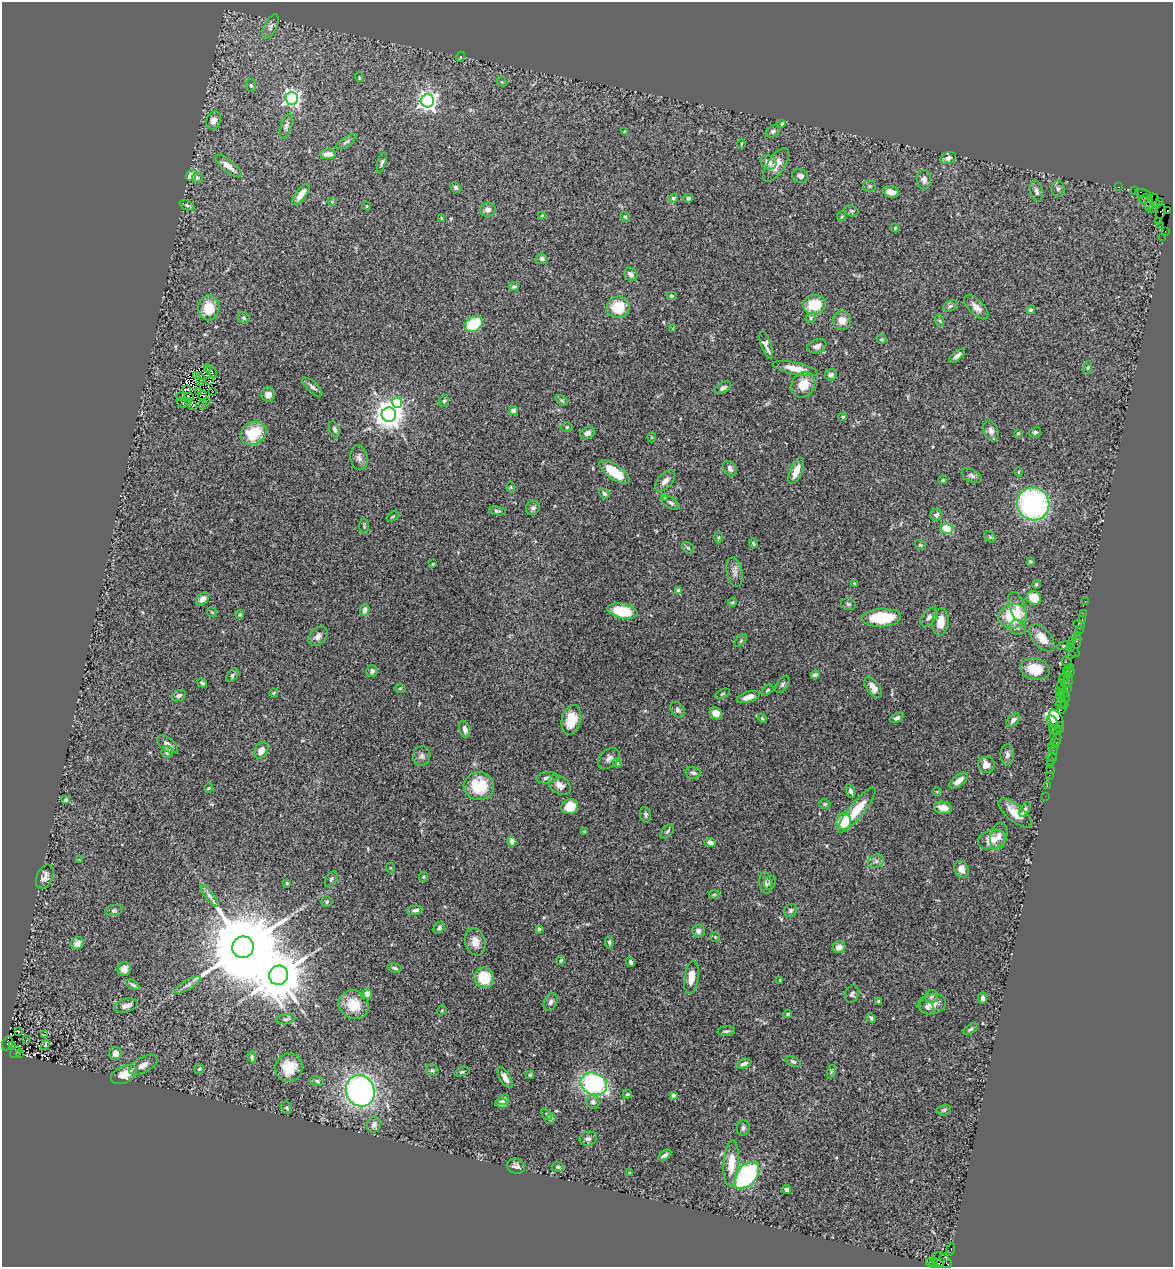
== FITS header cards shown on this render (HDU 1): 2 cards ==
NAXIS1  =                 1171
NAXIS2  =                 1265

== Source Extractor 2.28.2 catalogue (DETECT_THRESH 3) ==
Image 1171 x 1265 px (HDU 1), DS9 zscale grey, 1 PNG px = 1 image px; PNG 1175 x 1269 px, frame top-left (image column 1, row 1265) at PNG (2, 2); each listed source drawn as its Kron ellipse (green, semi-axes under 4 px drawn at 4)
Background 1.32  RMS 0.049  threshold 0.148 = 3 sigma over >= 5 px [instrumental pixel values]
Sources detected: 360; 4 with non-positive FLUX_AUTO (blend fragments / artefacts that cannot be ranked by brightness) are neither listed nor drawn; the other 356 listed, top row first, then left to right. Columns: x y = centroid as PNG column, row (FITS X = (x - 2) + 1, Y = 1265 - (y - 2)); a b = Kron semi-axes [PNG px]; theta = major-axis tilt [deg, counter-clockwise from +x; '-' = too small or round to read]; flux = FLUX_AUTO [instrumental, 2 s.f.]
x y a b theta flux
270 27 13 6 63 13
460 57 5 3 - 2.6
359 77 5 3 - 2.7
502 82 5 4 - 3.4
251 86 6 5 - 6.1
292 98 6 6 - 1100
427 101 6 6 - 1600
213 120 9 7 68 22
782 124 4 3 - 4.6
286 126 13 5 72 11
625 131 4 3 - 4.6
773 131 7 5 29 7.8
346 142 12 4 33 9.2
741 144 5 3 - 3
328 154 8 5 2 24
948 158 8 5 21 14
382 162 10 4 73 6.4
768 162 8 6 -35 20
776 165 19 8 56 37
228 166 16 6 -38 30
191 175 6 4 49 35
800 176 8 6 -15 14
197 178 5 5 - 6.7
924 180 9 7 -84 15
869 186 6 5 - 5.6
455 187 5 4 - 5.9
1119 187 3 2 - 39
1058 189 8 6 -87 7.7
1134 190 2 2 - 34
1036 191 11 6 -78 13
891 192 8 5 -17 28
1143 193 8 4 -12 170
301 194 12 5 53 34
673 198 5 4 - 5.8
688 198 5 4 - 6.2
1144 199 5 3 - 1100
1155 201 7 3 -81 460
1159 201 3 3 - 180
332 202 4 4 - 3.6
1149 203 8 4 86 920
187 205 8 4 -22 6.2
367 206 4 3 - 2.2
1152 208 2 2 - 30
488 210 8 7 - 14
1167 210 3 3 - 110
851 211 7 5 -19 5.7
1161 212 7 4 74 1200
542 215 4 3 - 2.4
842 216 5 3 - 3.3
625 217 5 4 - 4.4
441 218 4 2 - 2.5
1158 221 3 2 - 74
1161 225 3 2 - 53
895 228 4 4 - 3.3
1165 231 3 2 - 120
1163 237 2 2 - 19
541 259 6 5 - 11
631 274 7 6 - 14
514 287 5 4 - 6.5
672 296 5 4 - 4.7
814 305 11 9 9 94
950 306 8 5 27 7.5
618 307 11 10 - 89
976 307 15 7 -44 23
209 308 12 10 -90 75
1030 310 4 4 - 6.4
244 318 6 5 - 6.7
811 318 6 4 50 5.7
842 320 9 9 - 33
940 321 6 4 -71 5
474 324 10 7 35 130
673 329 4 4 - 2.9
881 339 5 3 - 4.3
766 345 14 5 -71 16
817 346 10 7 21 15
957 356 9 4 41 14
1088 368 6 3 81 3.8
207 369 3 2 - 2.8
796 369 23 6 -12 51
211 371 7 2 -55 2.5
831 375 6 5 - 10
197 376 3 2 - 1.8
201 378 5 2 - 4.4
210 380 2 2 - 2.8
201 383 2 2 - 4.4
803 385 13 11 58 55
312 387 12 5 -43 11
723 388 9 5 28 9
187 389 4 2 - 1.7
199 392 3 2 - 2.9
212 392 2 2 - 3.7
202 395 5 2 - 1.8
268 395 7 7 - 21
181 397 3 2 - 1.2
189 397 4 2 - 2.7
561 400 7 4 -31 6
188 401 4 2 - 5.7
206 401 3 2 - 2.2
444 401 6 4 70 5.5
182 402 5 2 - 5.3
397 402 5 5 - 180
202 405 2 2 - 1.5
193 406 3 2 - 2.2
513 411 4 4 - 20
389 415 7 7 - 4600
843 417 4 3 - 3.6
567 427 5 5 - 5.4
335 429 8 5 -66 9
991 431 10 7 -67 17
1035 432 6 5 - 6.1
253 433 13 11 28 110
587 433 8 6 24 14
1018 433 4 3 - 3.3
651 437 5 3 - 3.5
359 458 12 8 -79 16
730 469 8 6 -61 12
796 471 14 6 66 35
615 472 18 7 -36 78
1019 472 5 3 - 2.6
972 476 11 6 -27 10
943 480 4 3 - 4.6
665 481 13 7 48 18
511 487 5 3 - 3
604 493 6 4 -41 7.9
665 497 4 3 - 7.7
671 503 10 5 -32 8.8
1033 504 16 16 - 620
533 508 7 6 - 10
497 511 8 4 -9 6.1
936 515 6 6 - 9.3
393 516 7 2 34 3.6
364 526 8 4 -89 5.2
946 529 6 5 - 79
718 537 6 4 89 3.7
990 537 6 4 -43 5
753 543 5 4 - 4.7
920 545 6 4 -21 4.1
688 548 6 5 - 5.4
1030 561 3 3 - 5.7
433 564 3 2 - 3.6
735 572 15 7 -79 19
854 583 4 3 - 3.6
1036 584 4 3 - 4.5
678 591 4 3 - 20
1034 598 7 6 - 56
202 599 7 5 46 16
1086 601 2 2 - 13
732 602 5 4 - 3.4
848 604 7 5 -15 6.7
1017 607 16 8 -69 26
365 610 6 4 75 17
622 611 15 7 -11 120
212 612 5 3 - 3.1
1083 613 2 2 - 30
240 615 5 4 - 5
1013 616 14 12 13 140
929 617 11 6 50 13
882 618 19 9 2 160
1082 620 3 2 - 81
941 622 14 8 84 43
1079 624 6 2 -18 150
1018 627 8 7 - 13
1079 629 2 2 - 40
1077 635 3 2 - 64
318 636 11 8 45 18
1042 638 16 9 -50 43
1072 640 3 2 - 65
741 641 8 3 45 4.6
1077 641 8 3 82 170
1064 646 6 3 8 3.9
1071 647 3 2 - 70
1074 652 6 2 -34 110
1072 655 3 3 - 27
1067 662 6 3 -52 85
1071 667 4 2 - 74
1035 669 15 10 -11 64
372 671 6 5 - 10
1067 671 3 2 - 110
1071 671 3 3 - 120
232 675 8 5 52 6.1
815 675 4 4 - 11
1067 675 4 4 - 200
1064 678 5 3 - 180
1067 682 7 5 52 330
202 683 5 3 - 6
782 684 10 5 57 7.5
1062 686 5 2 - 110
400 688 6 4 1 3.7
873 688 12 6 -55 20
1067 689 3 2 - 120
767 690 7 4 38 4.9
274 693 4 3 - 3.2
1060 693 3 3 - 220
1063 693 5 3 - 260
722 694 8 4 27 5.1
179 696 7 5 27 8.4
748 697 12 5 17 28
1061 697 4 3 - 160
1065 700 9 2 83 220
1061 703 5 3 - 200
1062 708 6 3 61 160
678 710 8 6 -53 9.1
716 713 7 5 -43 23
762 718 4 3 - 3.3
897 718 7 4 27 9.2
571 720 15 9 78 66
1013 720 8 5 45 13
1057 721 12 6 -65 270
1053 722 8 3 -49 170
1059 725 3 3 - 74
465 729 8 5 -75 11
1052 729 2 2 - 23
1057 730 3 2 - 93
1054 736 4 2 - 98
1056 740 6 4 64 390
167 744 12 6 -36 16
1051 746 2 2 - 570
1055 746 3 2 - 48
261 750 9 6 59 25
1054 750 5 3 - 130
167 752 6 5 - 14
1007 755 10 7 -90 12
422 756 10 8 74 13
1052 757 5 3 - 61
609 758 12 8 42 17
1050 760 3 3 - 16
617 763 5 4 - 4.1
986 765 8 8 - 28
1051 765 4 3 - 230
1050 770 2 2 - 18
693 773 8 5 -12 9.7
1049 775 2 2 - 29
547 778 11 5 4 13
958 781 11 5 38 23
559 785 12 8 -35 21
479 786 15 14 - 130
1047 786 2 2 - 16
209 788 5 3 - 2.9
851 791 7 4 -70 9.5
937 792 5 3 - 2.6
1045 796 2 2 - 13
66 800 4 3 - 18
825 804 5 4 - 4.6
570 806 8 7 - 67
943 808 9 6 -12 34
1025 809 8 4 59 7.7
857 810 28 7 51 98
1015 813 20 8 -39 45
645 815 8 5 -80 7.5
844 821 8 7 - 92
584 831 4 3 - 3.1
667 831 8 5 47 6.1
999 836 14 8 77 21
992 839 14 9 14 40
512 841 5 4 - 22
710 842 6 4 -22 12
79 860 2 2 - 2
876 861 8 6 25 11
391 868 5 3 - 2.8
961 869 8 7 - 23
45 877 13 8 66 17
423 877 5 4 - 3.7
331 879 8 5 60 7
287 883 4 3 - 4.4
765 883 11 6 -85 15
770 883 7 5 67 6.6
714 894 5 3 - 3.3
209 896 13 4 -52 11
327 902 6 5 - 6
114 910 9 5 11 6.7
415 910 8 4 7 9.8
790 910 7 6 - 8.9
439 928 6 4 53 7.5
539 929 4 3 - 8.6
698 931 6 6 - 14
715 937 4 4 - 3.2
475 942 14 10 -75 33
609 942 6 4 -88 5.7
77 943 7 6 - 20
243 947 11 10 - 67000
839 947 6 5 - 24
561 960 4 4 - 6.2
631 962 5 4 - 7.5
395 968 7 3 -13 6.6
124 969 7 6 - 23
279 975 10 9 - 22000
691 977 17 7 81 42
484 978 10 9 - 100
780 980 3 2 - 2.5
133 985 7 4 -31 7
188 985 15 4 31 14
367 994 5 5 - 20
852 994 9 6 65 8.4
931 997 7 6 - 8.8
983 998 5 4 - 10
878 1001 3 3 - 4.4
551 1002 9 6 67 12
932 1004 14 10 9 30
126 1005 12 6 15 23
354 1005 15 14 - 77
927 1007 9 6 -43 9.4
442 1010 5 4 - 4
787 1014 4 3 - 5
871 1018 5 4 - 8.7
286 1019 9 5 10 8
970 1029 8 4 33 6.5
18 1031 3 3 - 12
726 1031 9 5 5 7.9
45 1035 3 3 - 16
26 1040 2 2 - 2.3
7 1043 7 5 65 890
12 1045 3 3 - 230
45 1045 5 2 - 5.7
15 1052 6 4 55 630
20 1053 3 3 - 160
115 1053 6 6 - 26
252 1057 5 4 - 8.1
793 1062 8 5 -25 6.3
744 1064 8 4 20 10
143 1065 16 7 28 25
289 1068 14 13 - 82
199 1069 5 4 - 4.5
432 1070 6 5 - 6.8
462 1072 8 3 16 4.7
831 1072 7 4 72 5.3
124 1074 14 8 25 53
530 1075 4 3 - 5.7
505 1078 11 5 -58 22
317 1081 7 5 -12 6.5
594 1084 14 11 -22 420
360 1091 16 14 -64 880
627 1094 4 3 - 4.1
673 1095 3 3 - 21
504 1099 6 5 - 9.3
593 1102 7 6 - 12
501 1103 6 5 - 17
287 1108 6 5 - 5.9
944 1110 7 5 16 6.2
547 1114 6 4 -49 5.1
551 1119 6 4 45 4.8
374 1125 8 7 - 17
743 1128 8 6 73 8.2
588 1138 9 7 13 10
665 1155 7 4 32 11
731 1163 23 7 86 65
516 1166 9 7 -23 15
558 1167 6 5 - 5.4
629 1173 3 3 - 2.8
747 1175 15 9 51 370
787 1190 4 4 - 7.5
951 1250 6 3 74 170
945 1257 3 3 - 300
942 1260 11 6 -32 1200
929 1262 3 2 - 45
933 1263 5 4 - 130
938 1263 5 3 - 290
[4 non-positive-flux detections neither listed nor drawn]